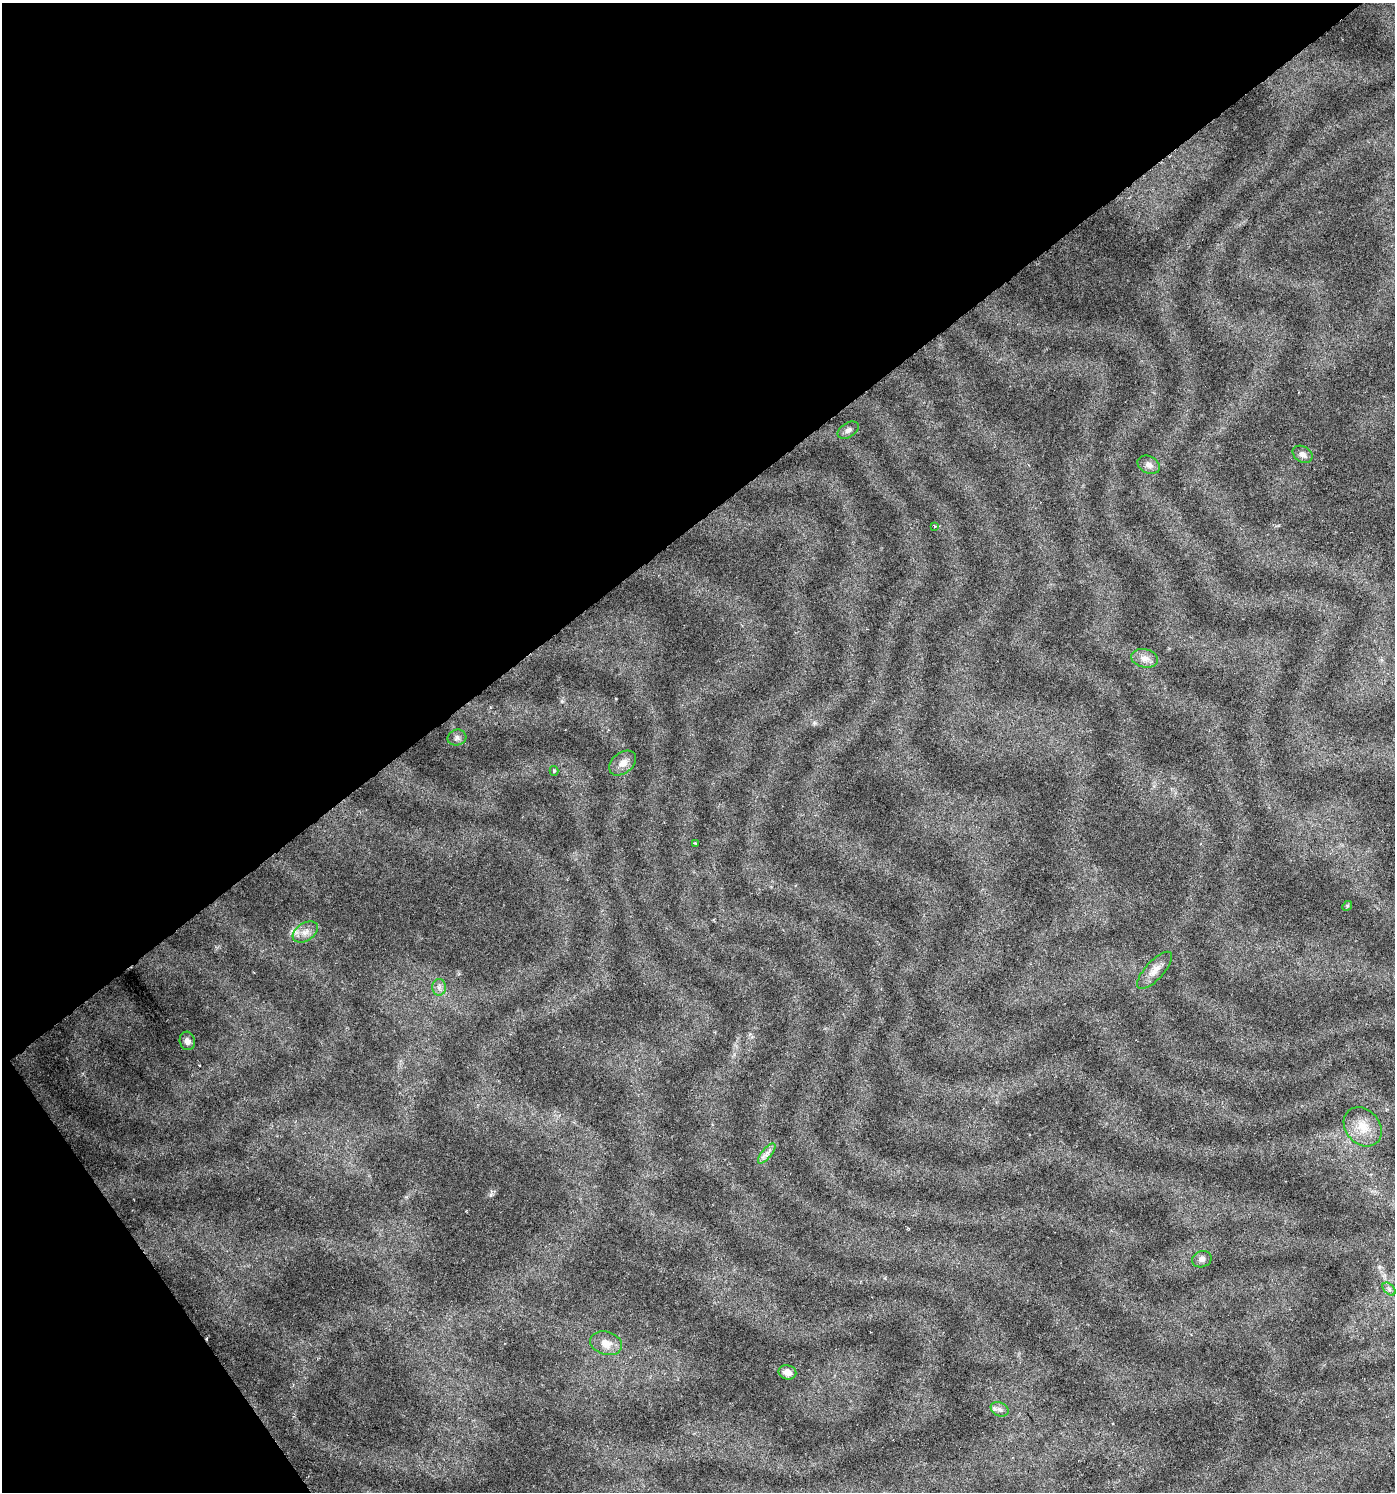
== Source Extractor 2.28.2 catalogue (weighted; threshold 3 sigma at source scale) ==
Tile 5 of 4 x 4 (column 1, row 2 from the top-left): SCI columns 131-1523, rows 2982-4471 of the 5896 x 5961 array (HDU 1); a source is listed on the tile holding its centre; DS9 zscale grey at full resolution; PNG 1397 x 1494 px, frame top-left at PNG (2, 3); each listed source drawn as its Kron ellipse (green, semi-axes under 4 px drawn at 4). Shown black and unused: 38% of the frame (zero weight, under 3 of 6 exposures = <1% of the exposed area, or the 3 px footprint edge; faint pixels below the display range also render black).
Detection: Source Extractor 2.28.2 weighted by HDU 2 'WHT'; one run over the whole footprint, this tile lists its part. Background 0.0224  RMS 0.0023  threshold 0.00929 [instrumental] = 3 sigma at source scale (4.09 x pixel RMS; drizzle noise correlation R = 1.36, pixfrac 0.8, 0.0396/0.0396 arcsec/px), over >= 5 px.
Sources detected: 23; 1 cosmic-ray / hot-pixel residue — neither listed nor drawn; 1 inside a brighter listed object's ellipse — not listed separately; the other 21 listed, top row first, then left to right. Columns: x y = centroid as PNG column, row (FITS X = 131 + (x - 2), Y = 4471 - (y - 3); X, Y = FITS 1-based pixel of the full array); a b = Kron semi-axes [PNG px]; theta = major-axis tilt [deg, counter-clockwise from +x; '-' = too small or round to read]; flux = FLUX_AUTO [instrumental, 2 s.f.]
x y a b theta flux
848 430 11 7 32 0.86
1303 454 11 7 -32 1
1149 465 12 8 -28 1.2
935 526 4 3 - 0.19
1145 658 13 9 -10 1.5
457 738 9 8 - 0.8
623 763 15 10 39 1.7
554 771 5 4 - 0.36
695 843 2 2 - 0.18
1347 906 5 4 - 0.25
305 932 14 9 33 1.6
1155 970 24 9 48 2.2
439 987 8 6 88 0.81
187 1041 9 7 -78 0.97
1363 1127 21 17 -48 4.1
767 1153 12 5 50 1
1202 1259 10 8 20 0.85
1389 1289 8 5 -46 0.55
606 1343 16 11 -16 2.2
787 1372 9 7 -12 1.5
1000 1409 9 7 -24 0.86
Unlisted compact peaks at least as high as the median listed source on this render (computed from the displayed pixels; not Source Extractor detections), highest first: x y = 491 1195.